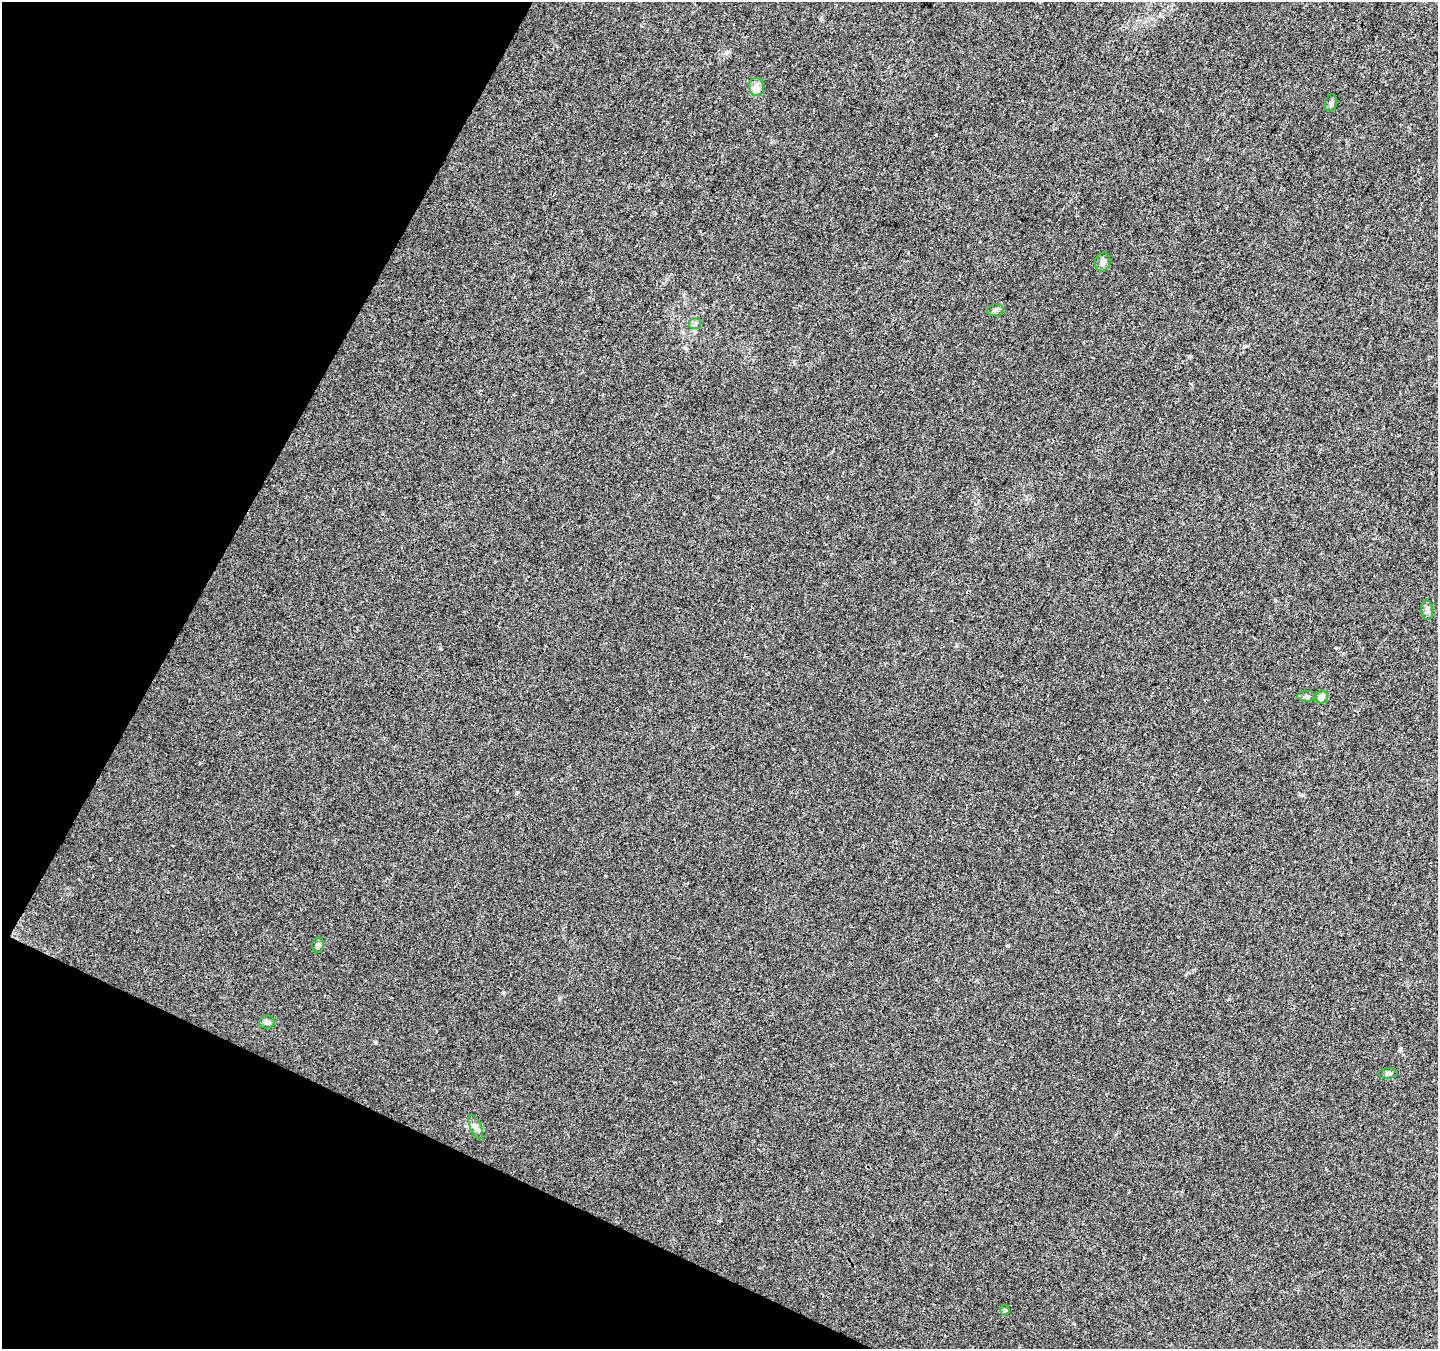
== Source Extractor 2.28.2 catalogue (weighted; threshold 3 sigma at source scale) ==
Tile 9 of 4 x 4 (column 1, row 3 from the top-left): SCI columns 9-1444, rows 1614-2960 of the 5754 x 5853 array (HDU 1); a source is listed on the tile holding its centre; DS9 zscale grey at full resolution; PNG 1440 x 1351 px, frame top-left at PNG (2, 2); each listed source drawn as its Kron ellipse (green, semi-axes under 4 px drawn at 4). Shown black and unused: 22% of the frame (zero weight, under 3 of 4 exposures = <1% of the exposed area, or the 3 px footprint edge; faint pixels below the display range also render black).
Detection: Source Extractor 2.28.2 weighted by HDU 2 'WHT'; one run over the whole footprint, this tile lists its part. Background 0.0217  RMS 0.0038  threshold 0.0172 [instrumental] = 3 sigma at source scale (4.5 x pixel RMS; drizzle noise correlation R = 1.50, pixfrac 1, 0.0396/0.0396 arcsec/px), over >= 5 px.
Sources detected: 13; all 13 listed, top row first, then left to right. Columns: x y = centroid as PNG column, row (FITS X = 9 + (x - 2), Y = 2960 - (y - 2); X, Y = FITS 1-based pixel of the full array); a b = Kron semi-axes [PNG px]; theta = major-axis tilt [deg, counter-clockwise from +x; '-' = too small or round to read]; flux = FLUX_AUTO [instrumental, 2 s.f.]
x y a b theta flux
757 87 9 7 -80 1.7
1331 103 9 6 80 0.97
1103 262 9 7 74 1.4
995 310 8 6 17 0.93
695 324 6 5 - 0.75
1427 610 10 6 -83 1.2
1306 696 9 5 0 0.95
1321 697 6 6 - 2.5
318 945 7 6 - 0.93
267 1022 8 6 8 1.2
1388 1073 9 5 4 0.84
476 1127 13 5 -67 1.6
1005 1310 5 4 - 0.49
Unlisted compact peaks at least as high as the median listed source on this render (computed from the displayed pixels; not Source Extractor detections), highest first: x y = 1008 945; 375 1042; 504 993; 1302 795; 517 792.